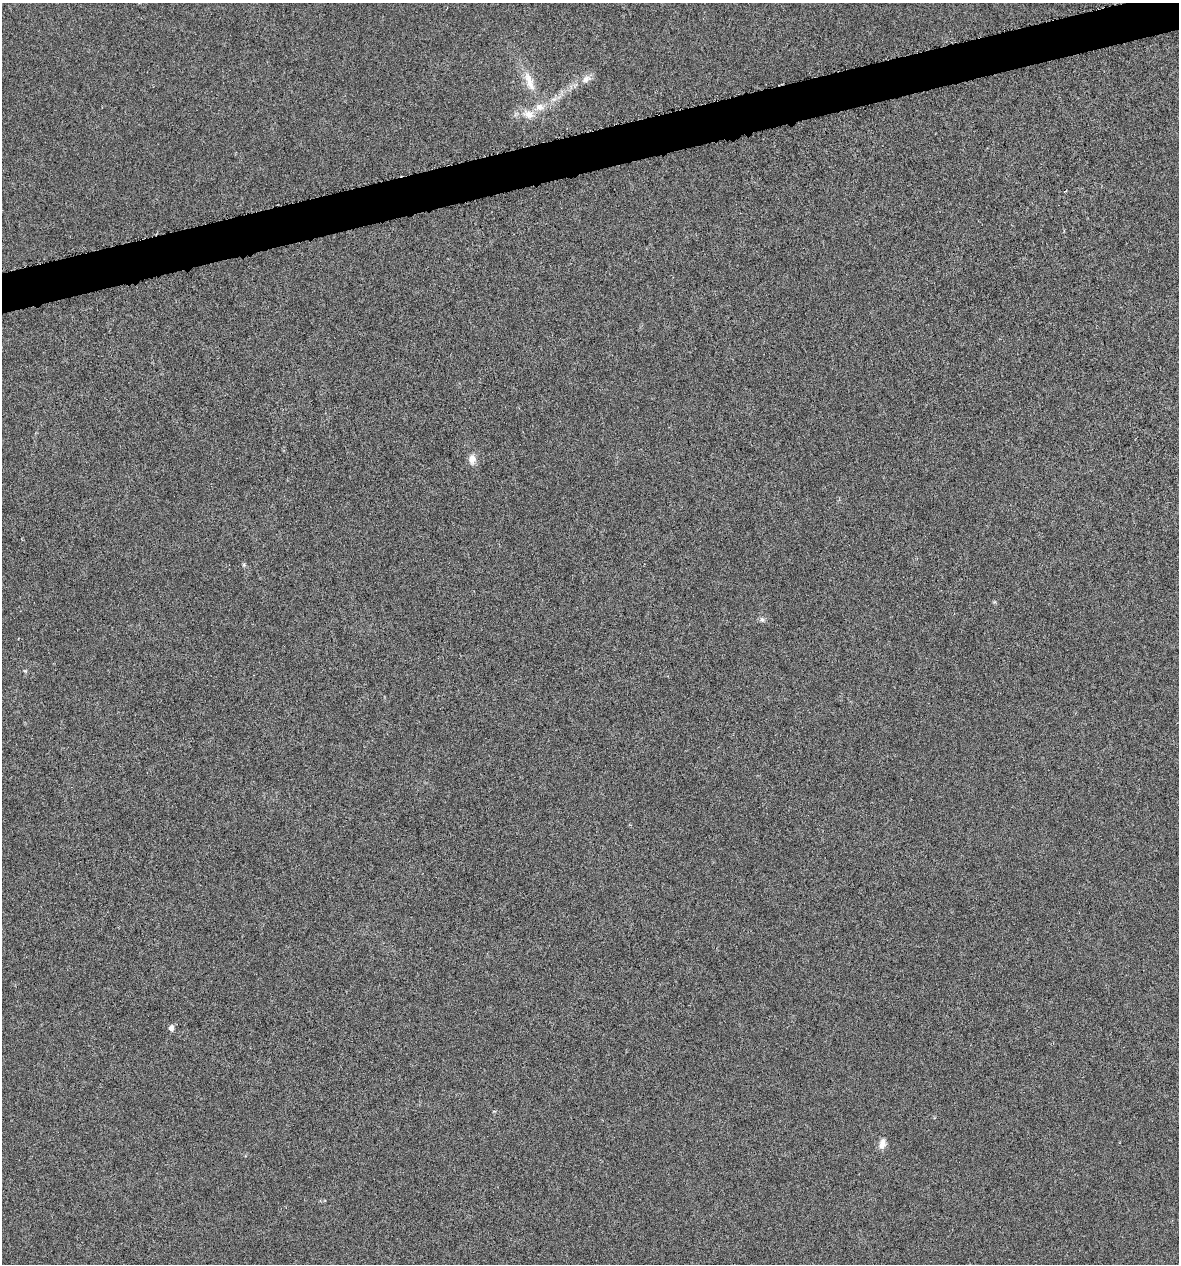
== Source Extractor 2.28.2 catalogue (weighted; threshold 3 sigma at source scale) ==
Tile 10 of 4 x 4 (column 2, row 3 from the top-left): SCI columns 1219-2395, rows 1263-2524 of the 4843 x 5052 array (HDU 1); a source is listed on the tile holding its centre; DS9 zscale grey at full resolution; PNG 1181 x 1266 px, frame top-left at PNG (2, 3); no overlay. Shown black and unused: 3% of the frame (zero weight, under 4 of 8 exposures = <1% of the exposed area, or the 3 px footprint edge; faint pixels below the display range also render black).
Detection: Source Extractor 2.28.2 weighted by HDU 2 'WHT'; one run over the whole footprint, this tile lists its part. Background -0.00911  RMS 0.0022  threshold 0.00881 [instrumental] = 3 sigma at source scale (4.09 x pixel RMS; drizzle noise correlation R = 1.36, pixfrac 0.8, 0.0396/0.0396 arcsec/px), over >= 5 px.
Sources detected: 11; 1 inside a brighter listed object's ellipse — not listed separately; the other 10 listed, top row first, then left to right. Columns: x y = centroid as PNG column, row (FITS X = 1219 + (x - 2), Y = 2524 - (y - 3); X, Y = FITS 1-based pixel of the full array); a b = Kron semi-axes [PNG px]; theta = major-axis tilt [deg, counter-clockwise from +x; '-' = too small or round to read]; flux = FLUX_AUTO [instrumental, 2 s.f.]
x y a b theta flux
586 79 13 8 34 1.3
529 81 30 10 -70 3.5
554 99 7 4 17 0.55
529 114 16 11 -17 2.2
472 459 12 9 85 1.5
244 565 6 4 -47 0.27
762 619 8 5 -62 0.47
25 671 5 4 - 0.23
171 1028 5 4 - 1.4
882 1144 13 8 78 1.4